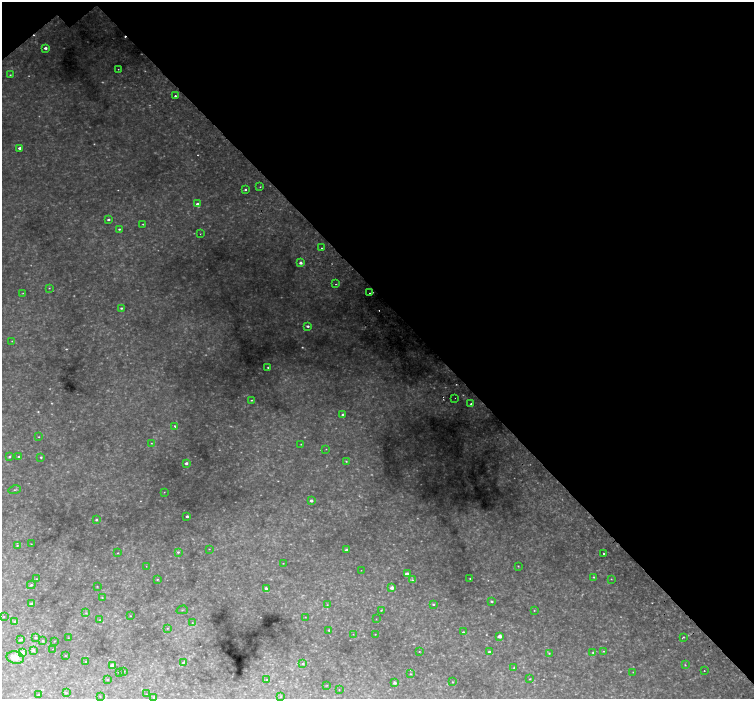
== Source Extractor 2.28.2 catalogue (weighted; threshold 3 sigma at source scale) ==
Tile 3 of 4 x 4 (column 3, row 1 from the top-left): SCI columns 3083-4585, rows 4427-5820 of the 6169 x 6128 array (HDU 1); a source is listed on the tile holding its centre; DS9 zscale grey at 2 x 2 block average (1 PNG px = mean of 2 x 2 image px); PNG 756 x 701 px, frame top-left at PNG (2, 2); each listed source drawn as its Kron ellipse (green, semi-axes under 4 px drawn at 4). Shown black and unused: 43% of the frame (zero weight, under 2 of 3 exposures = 5% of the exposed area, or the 3 px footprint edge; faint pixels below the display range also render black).
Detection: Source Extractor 2.28.2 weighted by HDU 2 'WHT'; one run over the whole footprint, this tile lists its part. Background 0.0513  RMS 0.0055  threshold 0.0248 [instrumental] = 3 sigma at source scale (4.5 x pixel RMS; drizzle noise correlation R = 1.50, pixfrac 1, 0.0396/0.0396 arcsec/px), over >= 5 px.
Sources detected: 175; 45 too faint to see at this stretch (2 x 2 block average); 5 cosmic-ray / hot-pixel residue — neither listed nor drawn; the other 125 listed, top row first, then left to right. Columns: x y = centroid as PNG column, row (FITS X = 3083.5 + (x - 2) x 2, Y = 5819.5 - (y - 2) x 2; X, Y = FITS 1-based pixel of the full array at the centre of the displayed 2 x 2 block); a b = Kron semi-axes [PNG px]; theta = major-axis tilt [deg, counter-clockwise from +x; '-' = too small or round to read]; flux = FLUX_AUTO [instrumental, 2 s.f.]
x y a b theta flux
45 48 3 3 - 3.5
118 69 2 2 - 0.78
10 75 3 2 - 0.88
175 96 2 2 - 2.1
20 148 3 3 - 3.3
260 187 2 2 - 0.67
245 189 2 2 - 1.8
198 204 3 3 - 4.5
108 219 3 2 - 2.3
143 224 2 2 - 0.95
119 229 3 2 - 1.7
200 234 2 2 - 0.48
321 248 2 2 - 0.98
301 263 3 3 - 3.8
336 284 2 2 - 0.71
49 288 3 2 - 0.82
23 293 3 2 - 0.66
370 293 2 2 - 0.93
121 308 3 2 - 1.6
308 326 3 2 - 2.9
12 341 2 2 - 0.53
268 367 2 2 - 1
455 398 2 2 - 0.54
251 400 2 2 - 1
471 404 2 2 - 1.7
343 415 3 2 - 4.2
175 426 2 2 - 4.3
39 437 2 2 - 0.68
151 443 3 2 - 0.68
301 444 2 2 - 0.7
326 449 3 2 - 0.65
9 457 3 3 - 1.7
19 457 3 3 - 1.3
41 457 3 2 - 1.3
346 461 3 2 - 1
186 463 3 2 - 4
15 490 6 2 13 1.6
164 492 2 2 - 0.58
311 501 3 2 - 4.3
187 516 2 2 - 3.3
96 520 3 3 - 2.1
31 544 2 2 - 0.41
17 545 3 3 - 1
209 549 2 2 - 0.41
346 550 2 2 - 3.7
178 552 4 3 - 1.8
118 553 3 2 - 0.69
604 553 2 2 - 1.2
283 563 2 2 - 0.48
146 566 2 2 - 0.37
518 566 3 2 - 0.73
361 570 2 2 - 0.3
407 574 3 2 - 8.5
594 577 3 3 - 1.2
470 578 2 2 - 0.74
36 579 3 2 - 0.65
157 579 3 2 - 1
611 579 3 2 - 0.64
412 580 4 3 - 1.7
31 585 4 3 - 2.2
97 586 3 2 - 0.64
266 588 4 3 - 3.6
392 588 3 2 - 7
102 597 2 2 - 0.66
492 601 3 3 - 1.7
31 604 4 3 - 2.9
433 604 3 2 - 1.4
327 605 3 2 - 0.71
182 610 5 2 - 1.1
381 610 3 2 - 0.83
534 610 3 2 - 0.75
86 613 4 3 - 1.3
130 616 2 2 - 0.53
4 617 2 2 - 0.9
305 617 3 2 - 0.5
376 619 3 2 - 0.48
100 620 3 2 - 0.5
15 621 4 2 - 0.89
192 623 3 2 - 0.68
167 628 3 3 - 0.97
329 630 2 2 - 1.4
463 632 3 2 - 1.3
353 634 3 2 - 0.45
375 634 2 2 - 0.62
500 636 3 2 - 11
683 637 3 2 - 0.92
36 638 3 2 - 2.2
68 638 3 2 - 0.49
21 639 3 2 - 2.1
43 641 2 2 - 1.4
54 641 2 2 - 0.57
53 649 2 2 - 0.34
33 650 3 3 - 4.6
419 651 2 2 - 0.59
603 651 3 2 - 0.71
489 652 3 2 - 2.8
593 652 4 3 - 1.7
22 653 3 3 - 8.6
549 653 4 3 - 1.3
65 656 2 2 - 0.57
15 658 9 6 -13 13
86 661 3 3 - 1.2
183 662 4 3 - 1.2
303 664 3 3 - 1.7
685 665 4 3 - 0.97
112 666 3 2 - 7.5
514 667 4 2 - 1.1
124 671 2 2 - 0.49
704 671 2 2 - 0.89
119 672 2 2 - 0.75
633 672 2 2 - 0.53
410 674 3 2 - 0.86
530 679 3 2 - 0.88
107 680 3 2 - 0.64
267 680 3 2 - 0.82
453 682 3 2 - 0.76
395 683 3 2 - 3.5
327 685 3 2 - 0.66
339 690 2 2 - 0.43
67 693 3 2 - 0.85
39 694 4 2 - 1
146 694 2 2 - 0.4
100 697 2 2 - 0.38
154 697 3 2 - 2.7
281 697 4 2 - 1
Diffuse or blended objects may show on this block-average render without a row.